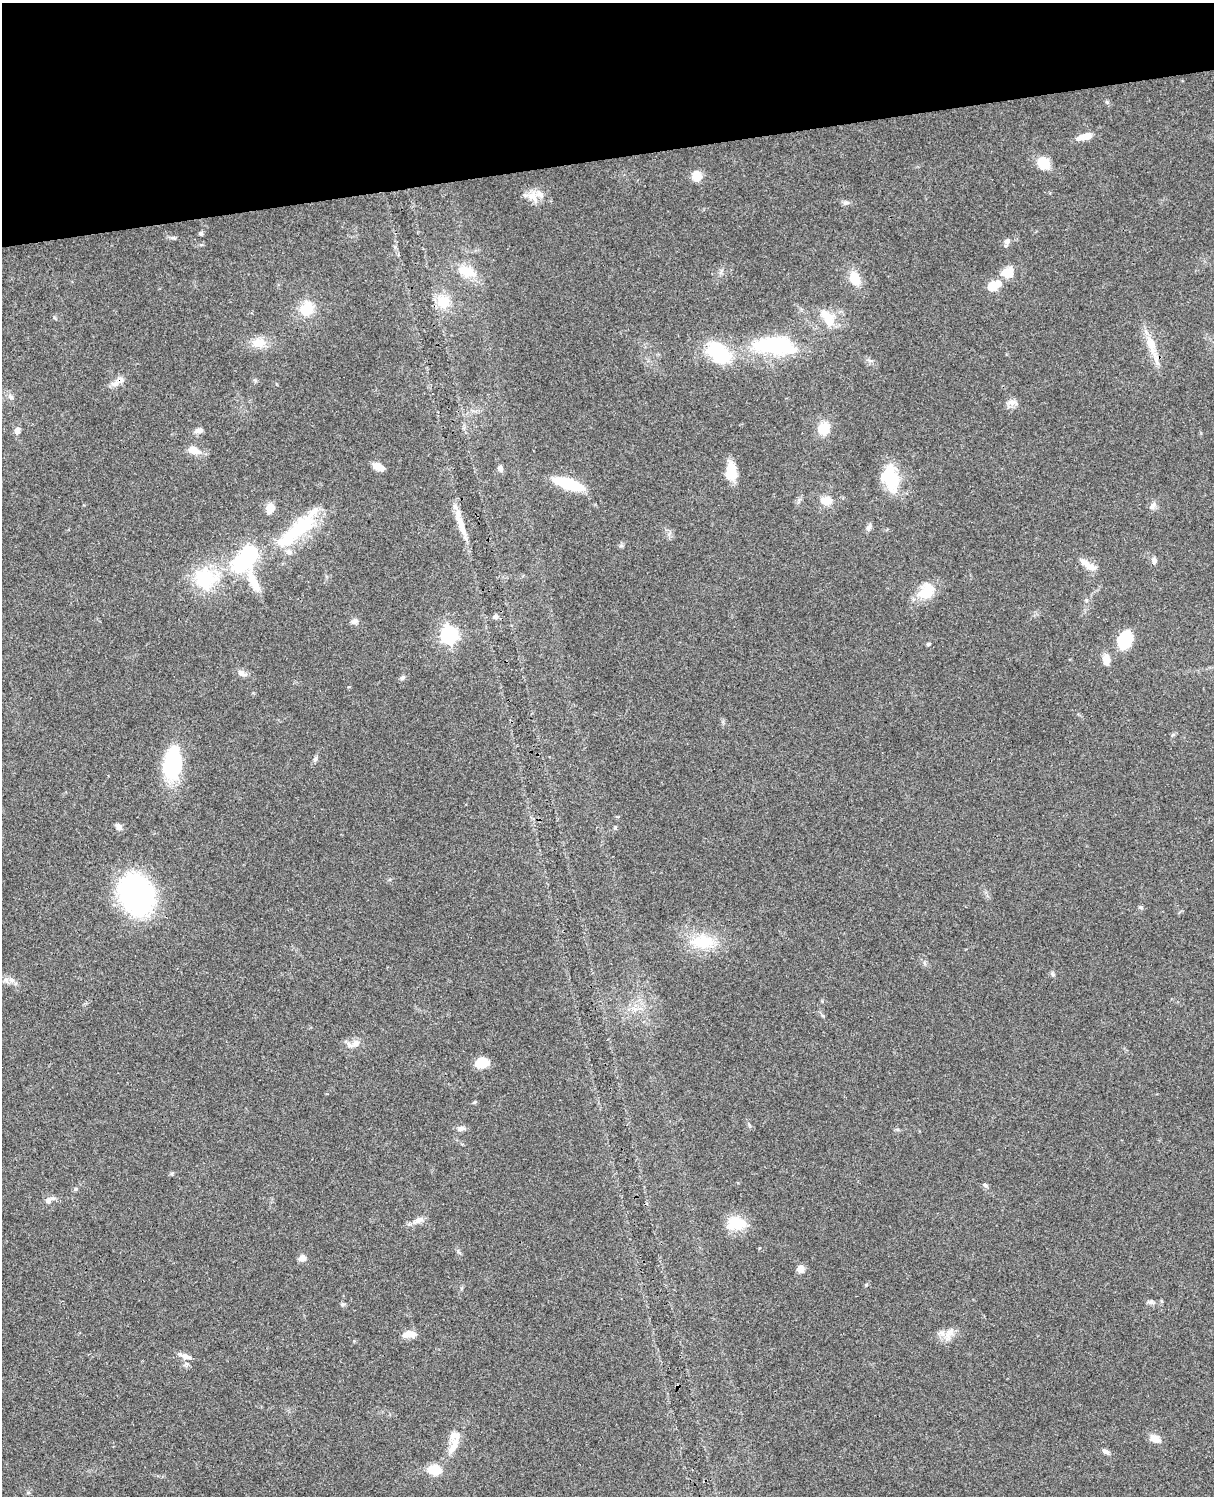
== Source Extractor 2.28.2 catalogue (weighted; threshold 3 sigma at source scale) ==
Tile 3 of 4 x 3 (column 3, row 1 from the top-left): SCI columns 2544-3755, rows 3268-4761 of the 5085 x 4926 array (HDU 1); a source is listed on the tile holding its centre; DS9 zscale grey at full resolution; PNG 1216 x 1498 px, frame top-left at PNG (2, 3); no overlay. Shown black and unused: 10% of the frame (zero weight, under 3 of 4 exposures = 6% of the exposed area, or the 3 px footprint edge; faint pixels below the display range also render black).
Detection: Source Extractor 2.28.2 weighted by HDU 2 'WHT'; one run over the whole footprint, this tile lists its part. Background 0.081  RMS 0.0058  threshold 0.0262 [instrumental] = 3 sigma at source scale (4.5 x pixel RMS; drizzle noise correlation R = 1.50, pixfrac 1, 0.05/0.05 arcsec/px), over >= 5 px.
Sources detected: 90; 4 inside a brighter object's white glare — not listed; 3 inside a brighter listed object's ellipse — not listed separately; the other 83 listed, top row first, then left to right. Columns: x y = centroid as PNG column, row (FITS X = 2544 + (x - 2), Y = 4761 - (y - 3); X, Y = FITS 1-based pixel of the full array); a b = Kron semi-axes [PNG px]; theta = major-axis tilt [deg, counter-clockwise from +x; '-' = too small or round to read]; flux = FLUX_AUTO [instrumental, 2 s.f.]
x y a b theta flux
1085 136 18 7 14 6.1
1043 162 12 10 -44 13
697 176 11 9 88 7.3
532 196 22 12 -22 7.5
845 203 9 5 6 1.4
201 233 6 5 - 1
173 238 10 4 0 1.2
1007 241 9 7 -79 1.9
467 271 25 13 -21 12
1007 273 11 9 21 11
855 278 13 9 -68 13
994 285 16 9 26 10
443 301 18 15 -58 12
307 308 17 15 46 14
827 318 25 12 -54 11
259 343 17 11 3 8.8
775 345 50 18 -5 54
1151 345 29 12 -72 11
721 355 32 22 -67 27
116 383 15 8 22 4.1
11 397 8 6 -45 1.7
1012 402 11 8 11 3.4
823 428 10 9 - 14
17 430 8 7 - 2.5
199 430 11 7 17 2.2
194 450 13 8 -16 7
378 467 11 6 -23 6.1
500 468 8 6 -71 2.1
731 471 20 12 -87 12
891 479 29 18 -86 22
569 484 30 9 -18 28
826 500 14 10 -6 6.8
799 501 7 4 71 1.1
1153 506 12 6 45 2.4
270 508 11 8 78 6
460 523 42 8 -73 10
869 528 9 7 68 1.8
299 529 53 17 37 41
621 546 7 4 -1 0.93
248 555 16 8 49 140
1154 561 8 7 - 1.8
1087 564 26 8 -33 5.5
205 578 32 29 -25 32
253 581 34 9 -67 11
926 593 21 16 36 13
495 617 7 6 - 1.7
354 621 10 7 12 1.9
449 635 7 7 - 190
1125 640 19 14 65 19
928 644 5 4 - 0.77
1106 660 12 7 -85 6.2
242 673 15 7 -25 2.9
402 678 7 5 46 1.3
315 759 7 5 69 1.2
172 764 35 20 82 39
119 826 9 6 -45 2.5
615 827 6 4 47 0.77
136 895 31 25 -63 150
1141 907 6 5 - 1
702 942 35 19 -3 22
1052 974 7 4 -71 0.95
6 980 10 5 -63 1.9
356 1043 11 9 42 3.7
482 1063 13 10 12 11
461 1128 11 7 6 2.4
172 1174 6 4 -72 0.64
985 1185 7 6 - 1.2
76 1189 5 5 - 0.84
49 1200 12 7 31 3.2
419 1220 15 7 27 3.5
736 1223 23 15 -1 16
302 1258 10 8 20 2.4
800 1269 7 7 - 4.5
866 1285 5 5 - 0.64
1150 1302 8 6 16 1.5
342 1304 6 5 - 1
409 1334 16 7 6 5.9
949 1334 24 8 60 5.2
186 1356 16 6 -16 3.5
1155 1439 10 7 -23 6.4
454 1445 27 12 67 8.7
1106 1452 9 6 -36 1.9
435 1470 11 8 -8 16
Overlapping masked pixels (flux is a lower limit): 1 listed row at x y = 116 383
Unlisted compact peaks at least as high as the median listed source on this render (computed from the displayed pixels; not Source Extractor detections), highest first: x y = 1107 102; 1086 600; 458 1251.